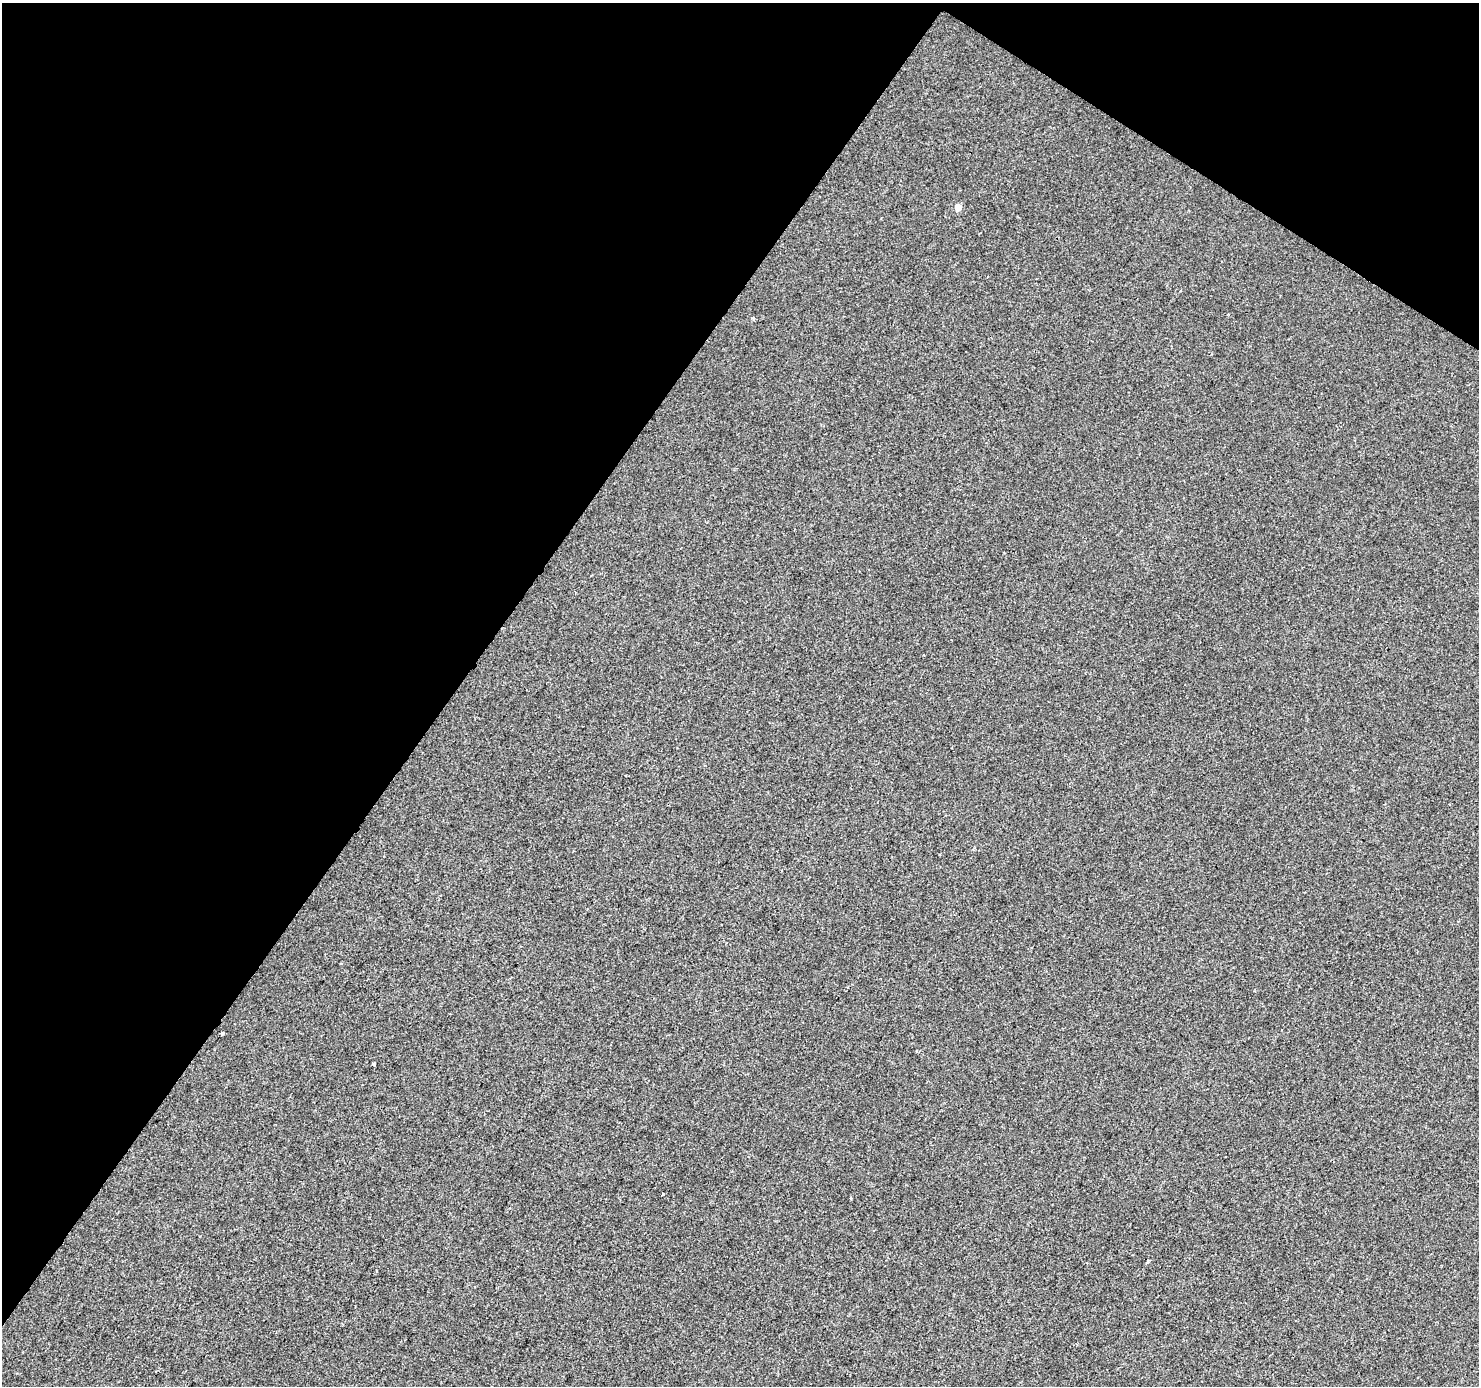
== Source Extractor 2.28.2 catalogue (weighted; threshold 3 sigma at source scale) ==
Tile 2 of 4 x 4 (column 2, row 1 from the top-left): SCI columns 1484-2960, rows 4405-5788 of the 5915 x 5974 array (HDU 1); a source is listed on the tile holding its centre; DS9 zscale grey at full resolution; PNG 1481 x 1388 px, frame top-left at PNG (2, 3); no overlay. Shown black and unused: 35% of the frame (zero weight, under 2 of 3 exposures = <1% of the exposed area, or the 3 px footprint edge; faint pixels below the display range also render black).
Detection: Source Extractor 2.28.2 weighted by HDU 2 'WHT'; one run over the whole footprint, this tile lists its part. Background -2.79e-04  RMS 0.0042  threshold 0.0188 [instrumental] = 3 sigma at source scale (4.5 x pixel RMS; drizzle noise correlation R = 1.50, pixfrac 1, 0.0396/0.0396 arcsec/px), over >= 5 px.
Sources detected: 7; all 7 listed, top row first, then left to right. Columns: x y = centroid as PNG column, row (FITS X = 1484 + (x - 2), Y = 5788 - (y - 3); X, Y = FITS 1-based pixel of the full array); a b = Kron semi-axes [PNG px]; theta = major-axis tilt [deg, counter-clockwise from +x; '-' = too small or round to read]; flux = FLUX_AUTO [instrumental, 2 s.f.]
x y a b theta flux
958 207 5 5 - 4.6
753 319 4 4 - 0.57
222 1033 4 3 - 0.88
374 1064 3 3 - 0.47
663 1194 4 3 - 0.98
851 1198 3 3 - 0.77
1147 1263 5 3 - 0.52